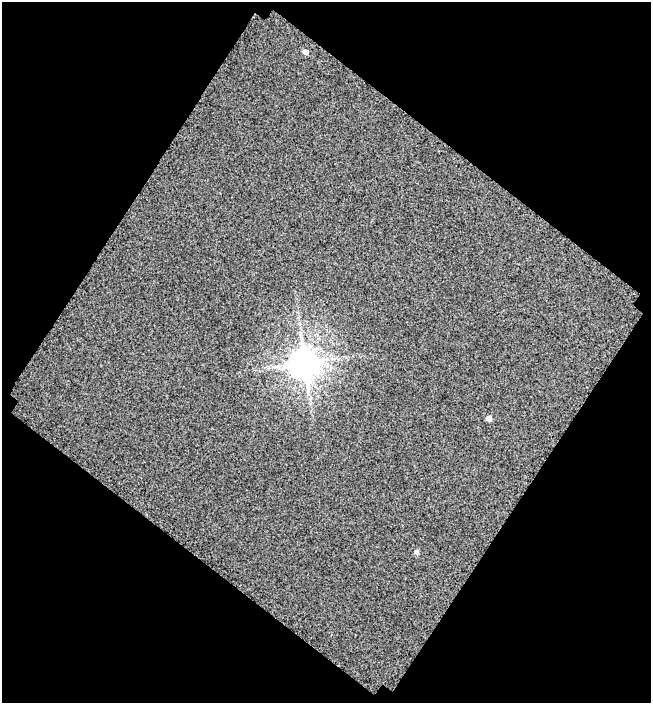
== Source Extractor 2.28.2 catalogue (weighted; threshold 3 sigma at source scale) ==
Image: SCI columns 2887-3535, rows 1156-1856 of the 5993 x 5943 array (HDU 1 of 3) = the unmasked area's bounding box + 8 px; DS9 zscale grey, full resolution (1 PNG px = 1 image px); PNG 653 x 705 px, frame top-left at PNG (2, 2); no overlay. Shown black and unused: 49% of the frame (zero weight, under 3 of 4 exposures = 20% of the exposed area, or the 3 px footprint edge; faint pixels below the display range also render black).
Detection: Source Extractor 2.28.2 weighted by HDU 2 'WHT'. Background 0.0829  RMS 2.2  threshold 10.1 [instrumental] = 3 sigma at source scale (4.5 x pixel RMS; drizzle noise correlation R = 1.50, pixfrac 1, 0.0396/0.0396 arcsec/px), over >= 5 px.
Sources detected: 4; all 4 listed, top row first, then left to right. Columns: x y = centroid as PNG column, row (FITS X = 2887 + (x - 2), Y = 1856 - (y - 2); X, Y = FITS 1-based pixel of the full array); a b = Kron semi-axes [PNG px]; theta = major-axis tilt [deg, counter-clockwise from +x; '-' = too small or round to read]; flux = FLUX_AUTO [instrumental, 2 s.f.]
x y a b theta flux
305 52 5 5 - 850
305 363 9 9 - 400000
489 418 4 4 - 1600
416 552 6 5 - 610